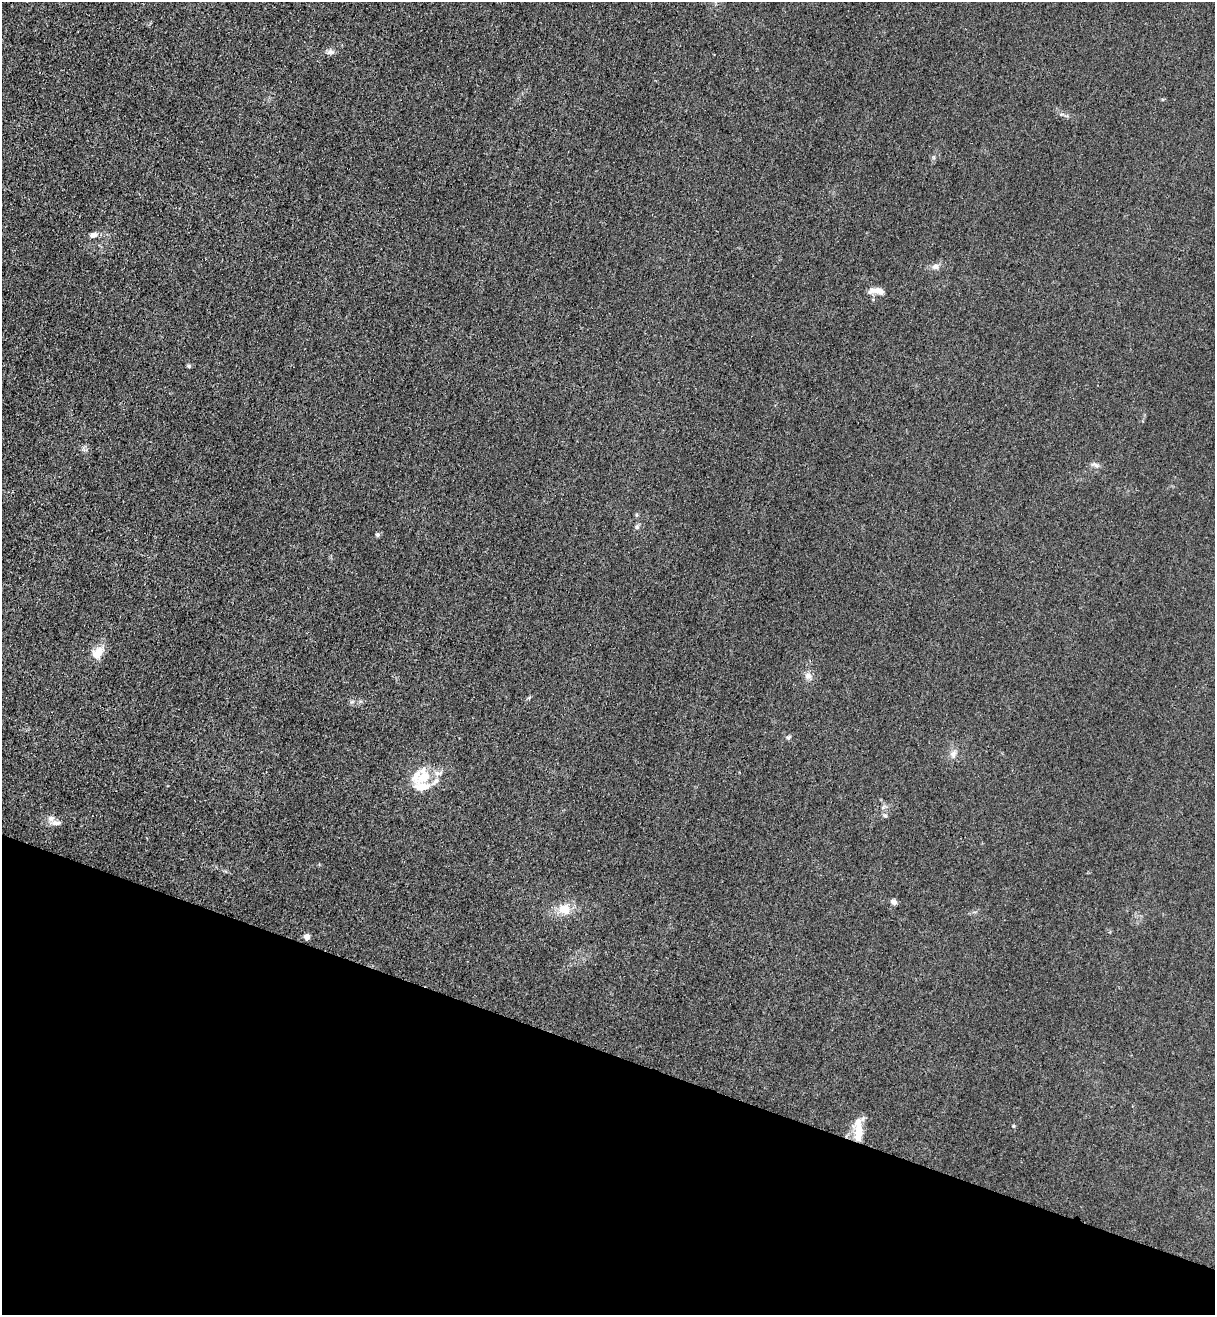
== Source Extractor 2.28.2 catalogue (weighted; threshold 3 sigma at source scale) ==
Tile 15 of 4 x 4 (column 3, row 4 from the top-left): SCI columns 2795-4007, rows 46-1358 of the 5463 x 5344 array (HDU 1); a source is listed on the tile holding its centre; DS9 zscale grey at full resolution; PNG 1217 x 1317 px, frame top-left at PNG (2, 2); no overlay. Shown black and unused: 20% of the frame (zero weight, under 3 of 4 exposures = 6% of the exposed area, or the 3 px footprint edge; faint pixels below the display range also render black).
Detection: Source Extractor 2.28.2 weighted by HDU 2 'WHT'; one run over the whole footprint, this tile lists its part. Background 0.0139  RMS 0.0055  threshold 0.0247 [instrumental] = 3 sigma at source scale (4.5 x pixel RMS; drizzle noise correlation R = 1.50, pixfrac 1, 0.05/0.05 arcsec/px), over >= 5 px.
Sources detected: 25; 4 inside a brighter listed object's ellipse — not listed separately; the other 21 listed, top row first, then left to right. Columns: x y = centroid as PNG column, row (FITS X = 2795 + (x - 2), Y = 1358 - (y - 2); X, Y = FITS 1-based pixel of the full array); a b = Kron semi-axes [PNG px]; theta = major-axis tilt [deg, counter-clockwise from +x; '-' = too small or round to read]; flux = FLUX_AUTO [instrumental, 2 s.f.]
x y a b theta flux
330 52 11 7 5 1.8
93 235 11 6 12 2.3
935 266 9 7 31 2.2
877 291 21 7 -7 4.4
189 366 6 5 - 0.76
1096 465 7 4 -19 1.3
636 515 6 3 72 0.65
637 527 7 5 70 1.1
377 535 6 6 - 0.95
97 653 15 10 48 7.6
808 675 10 8 -16 2.5
788 737 7 5 39 0.99
953 754 10 8 89 2.5
422 776 28 20 22 16
885 815 7 5 -47 1.1
51 818 9 7 42 2.3
893 902 7 6 - 1.9
564 909 15 13 9 8.4
307 937 4 4 - 5.2
1013 1126 4 4 - 0.54
858 1131 25 10 88 9.6